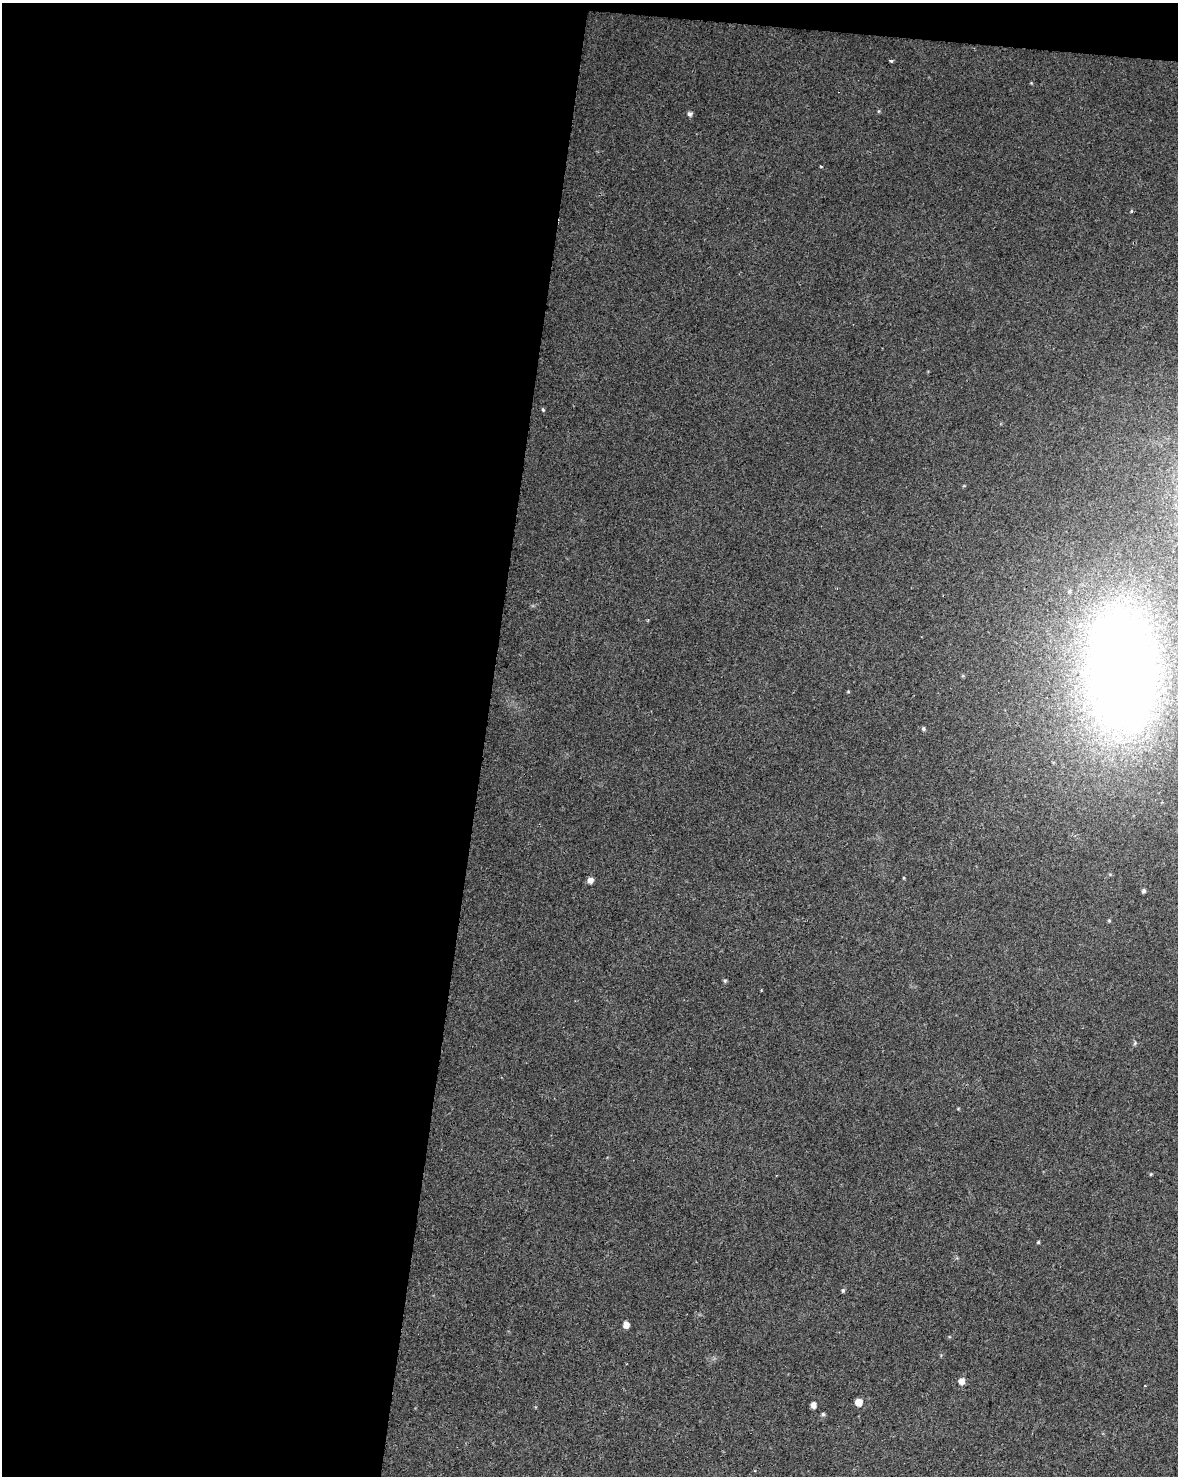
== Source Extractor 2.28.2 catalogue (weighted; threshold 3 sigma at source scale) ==
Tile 1 of 4 x 3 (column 1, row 1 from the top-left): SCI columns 10-1185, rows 3234-4707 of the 4715 x 4936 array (HDU 1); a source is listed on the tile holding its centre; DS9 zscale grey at full resolution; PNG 1180 x 1478 px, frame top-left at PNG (2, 3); no overlay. Shown black and unused: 42% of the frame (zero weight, under 2 of 3 exposures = <1% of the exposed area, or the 3 px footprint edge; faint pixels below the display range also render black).
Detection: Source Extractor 2.28.2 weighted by HDU 2 'WHT'; one run over the whole footprint, this tile lists its part. Background 0.0562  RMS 0.0069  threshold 0.0308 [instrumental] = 3 sigma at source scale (4.5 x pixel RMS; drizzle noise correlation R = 1.50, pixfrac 1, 0.0396/0.0396 arcsec/px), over >= 5 px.
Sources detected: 21; all 21 listed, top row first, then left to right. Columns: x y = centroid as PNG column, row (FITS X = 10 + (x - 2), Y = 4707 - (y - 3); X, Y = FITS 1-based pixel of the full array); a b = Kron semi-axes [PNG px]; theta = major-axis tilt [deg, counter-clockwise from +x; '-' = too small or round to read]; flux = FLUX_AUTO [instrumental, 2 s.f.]
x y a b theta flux
891 60 3 3 - 1.7
879 111 6 3 71 0.69
689 114 6 5 - 2.2
821 166 3 2 - 0.65
1131 211 5 3 - 0.67
543 409 5 4 - 0.83
1122 670 133 72 -88 690
923 729 5 5 - 1.1
590 880 6 6 - 3.6
1144 891 5 5 - 1.5
725 981 5 5 - 1.1
1135 1043 6 4 50 0.95
1151 1174 4 4 - 0.69
1038 1242 4 4 - 0.83
843 1290 6 4 90 1
626 1325 5 5 - 6.1
961 1381 7 7 - 3.7
1145 1386 3 2 - 0.77
858 1402 6 6 - 8.3
813 1405 5 4 - 4
823 1414 5 4 - 1.3
Overlapping masked pixels (flux is a lower limit): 1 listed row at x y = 1122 670
Isophote crosses this tile's border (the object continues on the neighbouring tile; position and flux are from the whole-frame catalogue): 1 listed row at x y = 1122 670